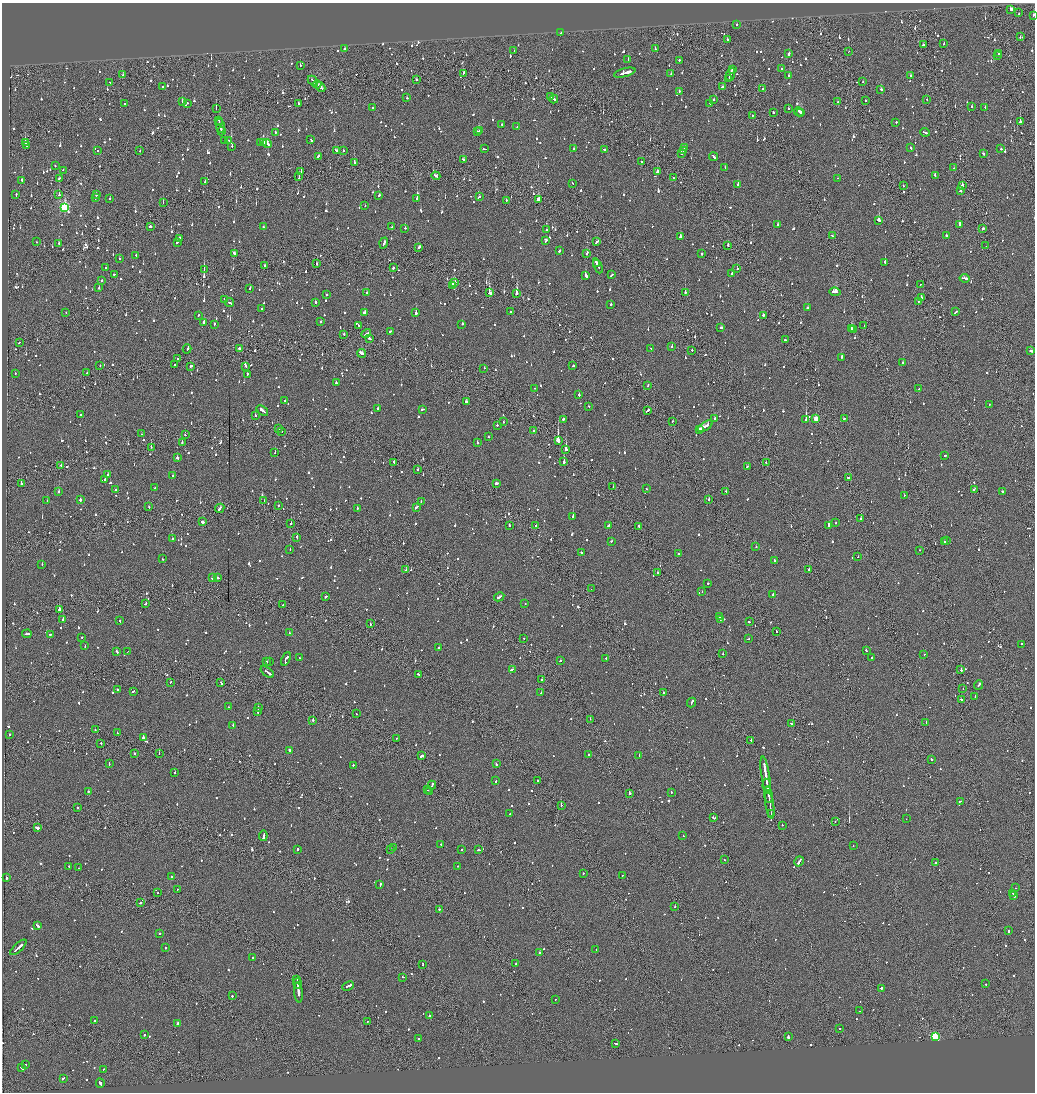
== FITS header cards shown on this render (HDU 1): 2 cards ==
NAXIS1  =                 2065
NAXIS2  =                 2180

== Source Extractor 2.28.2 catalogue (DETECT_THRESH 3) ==
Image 2065 x 2180 px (HDU 1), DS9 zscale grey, zoomed out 1/2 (1 PNG px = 2 x 2 image px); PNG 1037 x 1094 px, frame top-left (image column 1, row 2179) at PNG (2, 3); each listed source drawn as its Kron ellipse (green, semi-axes under 4 px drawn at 4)
Background -0.0982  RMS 0.063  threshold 0.189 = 3 sigma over >= 5 px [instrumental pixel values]
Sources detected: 1796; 99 cannot appear on this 1/2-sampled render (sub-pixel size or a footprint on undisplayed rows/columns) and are neither listed nor drawn; of the other 1697, the 500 brightest by FLUX_AUTO listed and drawn (1197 fainter detections omitted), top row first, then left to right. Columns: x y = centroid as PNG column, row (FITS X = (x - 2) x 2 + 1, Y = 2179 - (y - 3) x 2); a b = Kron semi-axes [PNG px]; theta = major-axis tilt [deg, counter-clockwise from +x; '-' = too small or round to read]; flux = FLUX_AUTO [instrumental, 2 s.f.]
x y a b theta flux
1011 9 3 2 - 360
1019 13 2 1 - 230
1033 15 2 2 - 110
737 25 2 2 - 210
561 33 2 1 - 260
1020 37 2 2 - 84
727 40 2 2 - 97
944 43 2 1 - 230
924 44 3 2 - 360
344 49 2 2 - 70
655 49 2 2 - 120
514 51 3 2 - 82
849 51 2 2 - 160
789 54 3 2 - 150
999 54 2 2 - 240
998 56 2 2 - 72
628 60 2 2 - 72
679 60 2 2 - 190
300 65 2 1 - 120
732 69 3 2 - 100
781 69 2 1 - 250
463 73 3 1 - 160
625 73 11 2 15 12000
671 74 2 2 - 160
731 74 7 2 70 300
123 75 2 2 - 120
911 75 2 1 - 130
789 76 2 2 - 76
729 79 2 1 - 160
416 80 2 2 - 140
313 81 6 2 -43 200
863 81 2 1 - 330
110 82 2 2 - 81
317 84 4 2 - 260
163 86 2 2 - 160
320 87 6 2 -45 470
723 87 4 2 - 140
763 89 3 2 - 150
881 89 2 2 - 98
679 91 2 2 - 200
551 97 4 1 - 200
407 98 2 2 - 77
554 99 4 2 - 220
714 99 2 2 - 260
927 99 2 1 - 110
865 100 2 2 - 100
182 101 2 2 - 180
837 102 2 1 - 73
187 103 2 2 - 76
125 104 2 2 - 200
299 104 4 2 - 140
710 104 3 1 - 170
972 106 2 2 - 130
985 107 2 2 - 80
372 108 2 1 - 250
788 108 2 2 - 140
216 109 2 1 - 160
773 112 2 2 - 130
799 112 5 2 - 570
800 112 3 2 - 480
752 115 2 2 - 76
219 121 3 1 - 120
896 122 2 2 - 97
1020 122 2 2 - 350
219 123 2 1 - 100
502 124 2 2 - 120
220 126 7 2 -79 180
517 127 2 2 - 88
221 131 4 2 - 190
480 131 2 2 - 100
275 132 2 2 - 240
477 132 2 2 - 78
925 132 5 2 - 150
229 140 2 2 - 120
311 140 3 2 - 120
225 141 2 2 - 82
25 142 3 2 - 150
261 142 2 2 - 120
264 143 3 2 - 190
267 144 5 2 - 290
26 146 4 2 - 200
232 146 2 2 - 99
685 147 3 2 - 130
911 148 3 2 - 130
484 149 3 2 - 190
574 149 2 2 - 190
604 149 3 2 - 170
1001 149 2 2 - 91
336 150 3 2 - 350
683 150 3 2 - 100
98 151 2 2 - 92
140 151 2 2 - 130
343 151 2 2 - 88
681 154 2 2 - 250
983 154 3 2 - 71
318 156 3 2 - 110
714 157 4 2 - 120
463 160 3 2 - 120
354 162 2 2 - 360
641 162 2 1 - 69
55 166 2 2 - 75
725 167 2 2 - 74
954 168 2 2 - 72
63 170 2 2 - 76
301 172 2 2 - 260
657 172 2 2 - 290
436 176 4 2 - 160
935 176 2 2 - 130
299 177 4 1 - 170
60 178 4 2 - 160
673 178 2 1 - 150
837 178 2 2 - 110
22 181 2 2 - 180
205 182 3 2 - 88
572 183 2 2 - 98
738 184 2 2 - 310
962 185 2 2 - 210
904 186 2 1 - 71
960 191 2 2 - 110
16 195 3 2 - 120
59 195 3 2 - 260
96 195 2 2 - 190
379 195 2 2 - 76
479 197 2 2 - 96
95 198 3 2 - 83
110 198 2 2 - 130
417 198 2 2 - 370
539 199 2 2 - 490
506 200 2 2 - 150
163 203 2 1 - 120
365 206 2 2 - 84
65 207 4 3 - 1200
879 220 2 2 - 6900
778 224 2 2 - 580
959 224 2 2 - 350
150 226 2 2 - 900
263 227 2 2 - 93
392 227 2 2 - 72
405 228 2 2 - 99
983 228 2 2 - 140
546 230 2 2 - 76
946 235 2 2 - 88
832 236 3 2 - 160
680 237 2 2 - 130
179 238 3 2 - 350
546 240 3 3 - 120
36 242 2 2 - 75
177 242 2 2 - 88
597 242 4 2 - 170
384 243 5 2 - 250
59 244 3 2 - 140
728 245 2 2 - 110
986 246 2 1 - 110
419 247 3 2 - 120
560 251 3 2 - 100
234 253 3 2 - 160
587 253 3 2 - 110
702 254 2 2 - 270
136 255 2 2 - 87
119 259 2 2 - 88
885 262 2 2 - 740
597 263 3 2 - 130
316 264 2 2 - 160
265 266 2 2 - 110
598 266 8 2 -66 240
106 268 2 2 - 120
393 268 2 2 - 190
737 269 2 1 - 160
204 270 2 1 - 160
114 274 2 2 - 170
732 274 2 2 - 100
586 275 3 2 - 430
612 275 3 2 - 140
965 278 5 2 - 200
102 281 2 2 - 140
455 282 2 1 - 200
921 284 3 2 - 76
452 285 3 2 - 4600
99 288 2 2 - 220
250 288 2 2 - 120
685 292 2 2 - 440
835 292 5 2 - 930
366 293 2 2 - 130
489 293 3 2 - 600
517 293 2 2 - 1900
327 295 2 2 - 100
921 297 3 2 - 290
225 299 3 2 - 500
918 301 2 2 - 350
229 302 4 2 - 320
315 302 2 2 - 240
611 304 2 2 - 150
807 308 3 2 - 150
262 309 2 2 - 290
511 311 3 2 - 140
365 312 3 3 - 150
956 312 4 2 - 130
66 313 2 1 - 78
416 313 2 2 - 400
198 315 2 2 - 79
763 315 2 2 - 150
204 322 3 2 - 430
321 322 2 2 - 77
214 324 3 2 - 97
462 324 2 2 - 170
358 325 2 2 - 75
864 325 2 1 - 93
721 327 3 2 - 86
851 328 3 2 - 210
853 329 2 1 - 88
391 331 4 2 - 160
366 333 5 2 - 150
344 334 2 2 - 190
370 339 3 2 - 100
785 340 2 1 - 72
19 342 2 2 - 160
672 347 2 2 - 85
239 348 2 2 - 240
187 349 4 2 - 210
651 349 2 1 - 76
692 350 2 1 - 120
1031 351 3 2 - 140
361 353 4 2 - 430
841 357 2 2 - 220
177 358 2 2 - 71
903 362 2 2 - 180
100 365 2 2 - 71
174 365 2 2 - 87
191 366 3 2 - 260
246 366 3 2 - 170
573 366 2 2 - 110
484 368 2 1 - 100
87 373 2 1 - 100
15 374 2 2 - 120
247 375 3 2 - 120
336 383 2 2 - 150
647 385 3 2 - 130
535 388 2 1 - 150
919 389 2 2 - 130
579 395 2 2 - 170
284 401 2 2 - 350
466 401 4 2 - 110
989 404 2 2 - 110
589 406 2 2 - 77
378 409 2 2 - 160
423 409 3 2 - 99
647 410 3 1 - 880
262 411 6 2 -37 250
80 414 2 2 - 71
255 415 2 2 - 84
563 419 2 2 - 240
714 419 2 2 - 370
816 419 3 2 - 210
844 419 3 2 - 110
806 420 2 2 - 5100
673 421 2 1 - 180
503 422 2 2 - 85
497 425 2 2 - 100
705 426 8 2 31 1300
278 428 2 2 - 240
699 430 4 2 - 610
282 431 2 1 - 140
534 431 2 2 - 80
142 434 2 1 - 92
185 435 2 1 - 74
488 437 2 1 - 120
558 441 3 2 - 15000
182 443 2 2 - 83
477 443 2 2 - 170
151 447 2 1 - 94
566 450 2 1 - 2700
275 453 2 2 - 95
945 455 3 2 - 100
177 458 2 2 - 380
394 462 2 2 - 96
564 462 2 2 - 780
766 463 3 2 - 140
61 465 3 2 - 290
747 467 2 2 - 80
417 470 2 2 - 110
108 475 2 2 - 110
173 476 2 2 - 120
849 478 4 2 - 160
105 479 2 2 - 110
21 483 2 2 - 140
496 483 2 2 - 4800
155 487 2 2 - 75
613 487 2 1 - 84
647 489 2 2 - 78
974 489 4 2 - 160
115 490 2 2 - 160
726 491 2 2 - 88
1002 491 2 2 - 100
58 492 2 2 - 140
904 495 2 2 - 210
709 499 2 2 - 710
47 500 2 2 - 79
80 500 2 2 - 1600
264 500 2 2 - 71
421 501 2 2 - 110
278 505 2 2 - 76
149 507 2 2 - 110
416 507 4 2 - 180
220 508 5 2 - 170
357 508 2 2 - 130
573 516 2 2 - 410
860 519 2 2 - 210
203 522 3 2 - 320
291 523 2 1 - 290
835 523 2 2 - 110
509 525 2 1 - 400
828 525 3 2 - 590
536 526 3 2 - 97
608 526 3 2 - 130
639 526 3 2 - 140
297 537 3 2 - 130
172 539 2 2 - 130
611 541 2 2 - 99
947 541 2 1 - 97
945 542 2 2 - 83
756 547 2 2 - 110
290 550 2 2 - 73
919 550 2 1 - 77
581 552 2 2 - 310
678 553 2 2 - 72
858 557 2 1 - 73
162 559 2 2 - 69
774 560 2 2 - 110
42 564 2 1 - 220
809 569 2 2 - 300
406 570 2 2 - 100
658 572 3 2 - 120
212 578 2 2 - 330
217 578 3 2 - 110
708 583 2 2 - 220
591 589 2 1 - 93
702 592 2 2 - 150
773 594 3 2 - 110
326 597 2 2 - 200
499 597 5 2 - 220
525 603 2 2 - 87
145 604 3 2 - 73
283 605 2 2 - 70
59 610 2 2 - 780
719 617 2 1 - 140
63 619 2 2 - 170
720 619 2 1 - 120
120 621 3 2 - 83
749 622 2 2 - 70
370 624 2 2 - 98
776 631 2 2 - 94
289 633 2 2 - 69
27 634 5 2 - 230
50 634 2 2 - 140
82 638 2 2 - 150
524 639 2 2 - 77
749 639 3 2 - 72
1021 644 2 2 - 99
85 646 2 2 - 230
439 648 2 2 - 110
866 650 2 2 - 89
117 652 3 2 - 80
127 652 2 1 - 110
723 654 2 2 - 340
924 654 2 1 - 160
872 657 2 2 - 74
299 658 2 1 - 220
606 658 2 2 - 98
286 659 7 2 62 490
560 661 2 2 - 73
266 662 2 2 - 120
269 662 2 2 - 160
512 669 3 2 - 160
961 670 2 2 - 840
267 672 7 2 -37 300
419 675 2 2 - 300
542 680 2 2 - 170
170 682 2 2 - 93
221 683 4 1 - 170
979 685 5 2 - 220
117 689 2 2 - 110
963 689 2 1 - 85
133 691 3 2 - 120
663 692 2 2 - 280
541 693 2 2 - 150
975 697 4 2 - 160
961 700 2 2 - 120
691 703 5 2 - 220
229 707 2 1 - 72
258 708 3 2 - 190
258 712 2 2 - 81
356 714 2 2 - 73
590 719 2 1 - 71
313 720 2 2 - 250
926 722 2 2 - 110
792 724 3 2 - 180
233 725 3 2 - 200
95 730 2 2 - 79
117 733 3 2 - 96
10 735 2 2 - 80
143 737 2 2 - 1300
397 738 2 2 - 77
751 740 2 2 - 150
101 743 2 1 - 250
289 750 3 2 - 140
159 753 2 2 - 160
135 754 2 2 - 69
588 754 2 2 - 140
639 755 3 2 - 91
422 756 4 2 - 280
931 759 2 2 - 180
109 763 3 2 - 100
496 764 4 2 - 150
353 765 2 2 - 75
174 773 2 2 - 70
765 775 18 2 -81 1200
496 781 3 2 - 170
538 781 2 2 - 110
432 785 4 2 - 250
767 785 7 1 -80 470
427 790 2 1 - 97
88 792 2 2 - 150
430 792 2 1 - 200
671 792 2 2 - 93
630 793 2 1 - 150
768 795 8 1 -82 760
960 801 2 1 - 80
561 805 2 1 - 3000
770 805 14 1 -82 760
77 807 2 2 - 80
510 814 2 2 - 94
771 814 2 1 - 110
713 818 3 2 - 500
906 819 2 2 - 100
835 821 2 1 - 280
782 825 2 1 - 180
37 828 3 2 - 470
683 835 2 2 - 79
263 836 5 2 - 170
441 844 2 2 - 260
853 846 2 1 - 79
394 848 2 1 - 220
297 849 2 2 - 210
391 849 2 2 - 89
462 850 2 2 - 120
479 850 3 2 - 110
724 860 2 2 - 120
799 861 5 2 - 700
935 863 2 1 - 130
69 866 2 2 - 74
457 866 2 2 - 85
79 868 2 1 - 76
583 873 2 2 - 97
622 875 2 2 - 71
172 877 2 2 - 130
6 878 2 2 - 150
380 885 3 2 - 120
1015 888 2 1 - 86
177 889 2 1 - 69
158 892 2 1 - 71
1013 893 3 2 - 170
1014 896 2 2 - 99
141 903 2 2 - 170
675 906 2 2 - 75
439 909 2 2 - 110
37 925 3 2 - 160
1008 931 2 2 - 500
159 934 2 2 - 86
18 947 10 2 43 520
165 947 2 2 - 100
596 949 2 1 - 87
539 953 2 2 - 1900
253 958 2 2 - 98
423 964 3 2 - 76
515 964 2 2 - 77
403 977 3 2 - 75
297 980 3 1 - 190
297 983 5 1 - 280
985 984 2 2 - 150
348 986 6 2 24 310
881 988 2 2 - 1000
298 992 10 2 -84 440
232 996 2 2 - 120
555 999 2 2 - 81
859 1011 2 2 - 82
429 1016 2 2 - 160
94 1021 2 2 - 170
368 1021 2 2 - 81
177 1024 3 2 - 220
840 1028 2 2 - 110
144 1035 2 2 - 270
788 1036 3 1 - 690
935 1036 3 3 - 1200
419 1038 3 2 - 90
616 1043 4 1 - 130
25 1065 2 2 - 77
21 1068 4 2 - 120
103 1069 2 2 - 98
63 1078 3 2 - 230
100 1083 4 2 - 370
At the frame edge (FLAGS 8, measured only in part): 1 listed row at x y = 1033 15
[1197 fainter detections neither listed nor drawn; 99 sub-pixel or undisplayed-footprint detections neither listed nor drawn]